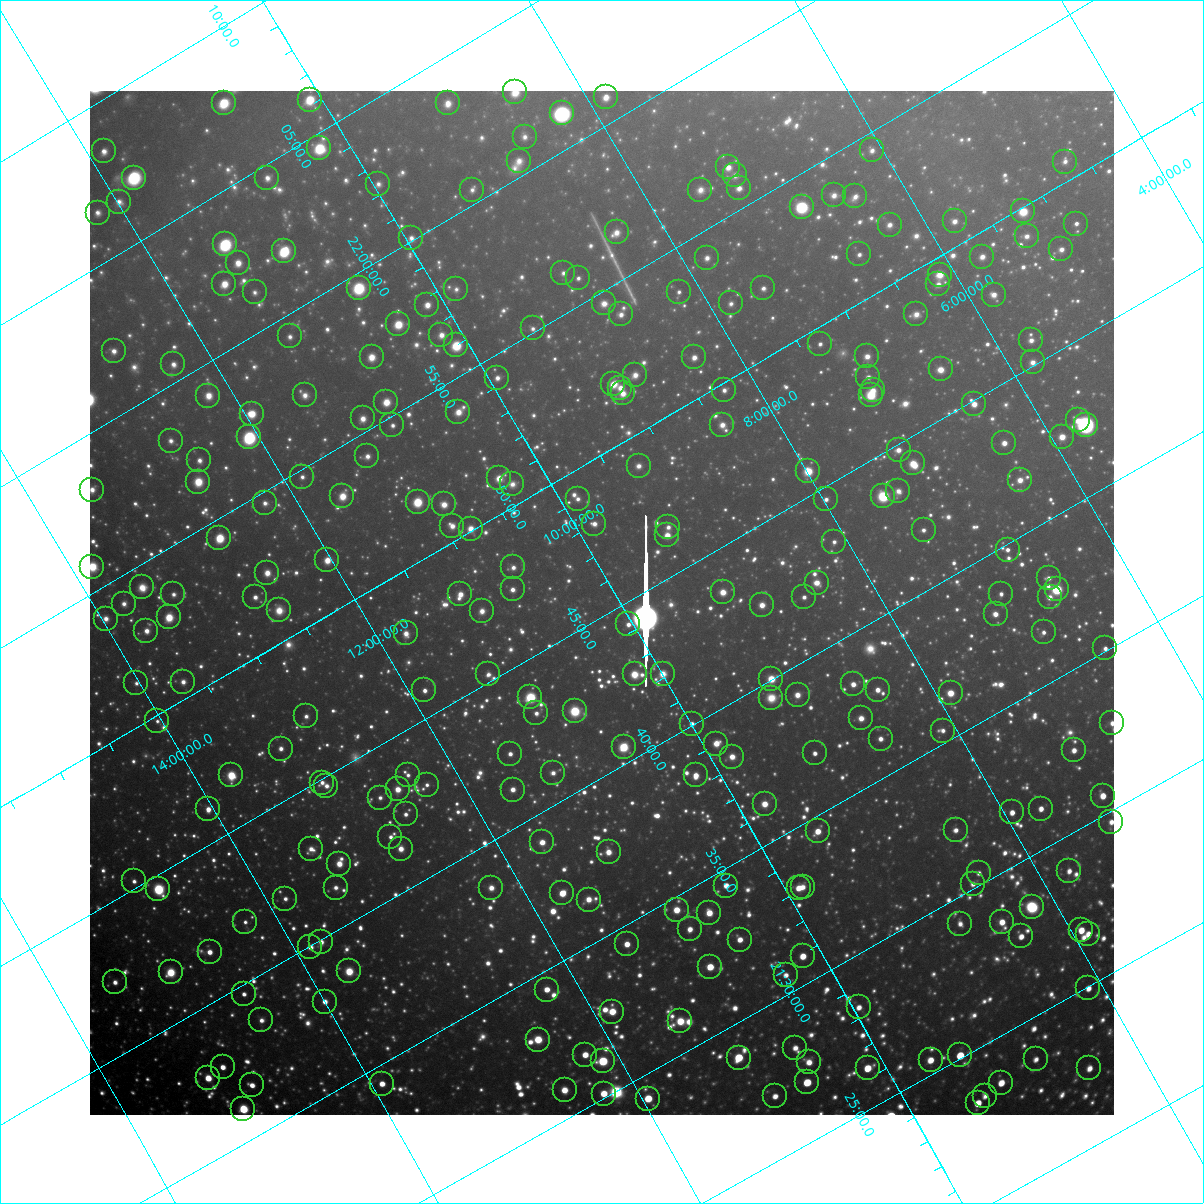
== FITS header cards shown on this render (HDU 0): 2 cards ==
NAXIS1  =                 1024 / Required FITS header
NAXIS2  =                 1024 / Required FITS header

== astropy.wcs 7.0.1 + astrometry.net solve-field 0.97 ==
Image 1024 x 1024 px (HDU 0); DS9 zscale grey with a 90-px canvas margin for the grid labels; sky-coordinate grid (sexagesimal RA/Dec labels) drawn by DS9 from the SOLVED WCS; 270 Tycho-2 reference stars matched to detected sources circled (green)
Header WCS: RA---TAN-SIP/DEC--TAN-SIP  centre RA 21:45:26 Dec +10:08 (326.36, +10.14 deg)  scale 31.7 arcsec/px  FOV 540.8' x 540.6'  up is +120 deg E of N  parity flipped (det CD > 0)
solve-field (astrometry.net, Tycho-2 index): VERIFIED the header's WCS against the Tycho-2 star catalogue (verified at 8 index scales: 11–297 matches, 0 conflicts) and refined it, rather than solving blind
Solved WCS: RA---TAN-SIP/DEC--TAN-SIP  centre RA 21:45:26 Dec +10:08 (326.36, +10.14 deg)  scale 31.7 arcsec/px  FOV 540.6' x 540.7'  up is +120 deg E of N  parity flipped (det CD > 0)
The solver's refit moves the header's centre by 2.1 arcsec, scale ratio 0.9997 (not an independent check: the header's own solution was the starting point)
Tycho-2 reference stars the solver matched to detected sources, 270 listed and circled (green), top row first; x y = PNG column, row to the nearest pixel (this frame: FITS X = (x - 90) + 1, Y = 1024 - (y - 91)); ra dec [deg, ICRS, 3 dp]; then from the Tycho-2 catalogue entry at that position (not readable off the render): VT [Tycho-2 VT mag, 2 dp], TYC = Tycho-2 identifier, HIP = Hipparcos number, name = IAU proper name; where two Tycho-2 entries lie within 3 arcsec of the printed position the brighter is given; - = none
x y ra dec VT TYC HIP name
515 92 330.663 +8.515 7.87 1135-27-1 - -
606 97 330.212 +7.852 7.99 1135-489-1 108663 -
310 100 331.544 +10.093 7.14 1140-1050-1 109117 -
224 103 331.914 +10.754 7.19 1140-823-1 109226 -
448 103 330.885 +9.071 8.43 1135-274-1 - -
562 113 330.288 +8.257 5.80 1135-877-1 108699 -
525 137 330.279 +8.644 8.92 1135-1052-1 108696 -
319 148 331.130 +10.240 7.03 1139-952-1 108963 -
872 150 328.604 +6.084 8.94 557-543-1 108130 -
104 151 332.098 +11.870 8.47 1144-1408-1 - -
519 161 330.122 +8.796 9.16 1135-402-1 - -
1065 162 327.656 +4.681 9.41 552-1295-1 - -
728 167 329.124 +7.242 8.54 557-409-1 - -
735 175 329.030 +7.228 9.31 557-67-1 - -
134 178 331.761 +11.768 7.04 1144-731-1 109181 -
267 178 331.142 +10.766 8.79 1139-896-1 - -
378 184 330.587 +9.959 9.34 1139-435-1 - -
739 188 328.917 +7.254 8.76 557-367-1 108239 -
472 190 330.115 +9.279 9.43 1135-394-1 108633 -
700 190 329.078 +7.554 9.29 1122-360-1 108286 -
834 195 328.434 +6.570 8.82 557-1163-1 - -
855 196 328.330 +6.415 9.07 557-1154-1 108038 -
119 202 331.643 +11.988 8.97 1144-1048-1 - -
802 207 328.491 +6.865 6.23 557-1205-1 108090 -
1023 211 327.464 +5.213 7.46 552-597-1 107764 -
98 213 331.658 +12.197 9.12 1144-950-1 109154 -
955 221 327.697 +5.774 8.46 556-1145-1 - -
1076 224 327.137 +4.868 9.06 552-1178-1 - -
890 225 327.961 +6.281 9.00 556-434-1 - -
617 232 329.133 +8.378 8.87 1122-558-1 - -
1027 236 327.261 +5.297 9.06 552-741-1 - -
411 238 330.025 +9.954 9.04 1139-1487-1 - -
225 244 330.829 +11.387 5.81 1143-506-1 108875 -
1061 249 327.006 +5.094 8.92 552-507-1 - -
284 251 330.506 +10.974 6.35 1139-756-1 108766 -
859 254 327.871 +6.641 9.18 556-883-1 - -
982 257 327.301 +5.723 8.78 556-1279-1 - -
707 258 328.531 +7.808 9.04 1122-270-1 - -
238 263 330.628 +11.371 8.12 1143-1366-1 108806 -
563 273 329.066 +8.963 9.42 1122-123-1 - -
940 275 327.357 +6.121 8.35 556-1339-1 - -
578 278 328.959 +8.872 9.29 1122-271-1 - -
224 284 330.530 +11.568 7.84 1143-1548-1 - -
938 284 327.289 +6.176 9.12 556-826-1 - -
359 288 329.882 +10.576 7.18 1139-929-1 108566 -
763 288 328.045 +7.516 9.13 1122-920-1 - -
456 289 329.428 +9.846 9.67 1139-821-1 - -
255 292 330.326 +11.381 9.50 1143-210-1 - -
679 292 328.398 +8.171 9.43 1122-1012-1 - -
994 295 326.963 +5.803 8.79 556-1033-1 - -
604 303 328.648 +8.792 8.92 1122-517-1 108143 -
731 303 328.074 +7.831 9.56 1122-1192-1 - -
427 305 329.441 +10.133 8.13 1139-161-1 108413 -
621 314 328.487 +8.711 8.75 1122-1459-1 - -
916 314 327.160 +6.475 9.03 556-798-1 - -
398 324 329.424 +10.440 7.34 1139-966-1 108408 -
533 328 328.779 +9.443 9.34 1126-1346-1 108187 -
441 335 329.145 +10.162 8.78 1126-1571-1 - -
290 336 329.826 +11.315 9.12 1143-602-1 - -
1031 340 326.449 +5.723 9.16 556-1133-1 - -
820 344 327.364 +7.334 9.25 556-154-1 - -
456 345 328.996 +10.097 7.17 1126-448-1 108263 -
114 351 330.524 +12.705 8.67 1143-619-1 108775 -
867 356 327.058 +7.032 8.69 556-232-1 107646 -
372 357 329.293 +10.790 8.23 1126-1585-1 - -
694 357 327.826 +8.347 8.61 1122-1390-1 107868 -
1033 362 326.275 +5.809 9.14 556-1374-1 - -
173 364 330.147 +12.316 8.98 1143-1525-1 - -
941 369 326.631 +6.535 7.87 556-959-1 - -
635 375 327.959 +8.873 8.94 1122-1065-1 - -
868 377 326.895 +7.117 9.24 556-927-1 - -
497 378 328.561 +9.930 8.85 1126-511-1 - -
613 384 327.986 +9.079 7.84 1122-901-1 107925 -
620 388 327.927 +9.042 8.41 1122-759-1 107902 -
724 390 327.438 +8.266 9.32 1121-1422-1 107754 -
873 390 326.771 +7.141 8.79 556-599-1 107559 -
623 393 327.871 +9.050 8.72 1122-865-1 - -
305 395 329.306 +11.466 8.99 1130-1729-1 108367 -
871 395 326.745 +7.175 7.76 556-38-1 107549 -
208 396 329.744 +12.194 8.32 1143-700-1 - -
386 402 328.881 +10.880 7.83 1126-16-1 108228 -
974 404 326.216 +6.433 8.14 555-962-1 - -
458 412 328.476 +10.380 8.40 1126-843-1 - -
252 414 329.406 +11.947 7.51 1143-1360-1 108396 -
363 418 328.861 +11.133 8.42 1126-988-1 - -
1078 420 325.633 +5.719 8.97 555-392-1 - -
392 425 328.673 +10.938 9.06 1126-1161-1 - -
722 425 327.183 +8.435 8.74 1121-640-1 - -
1086 425 325.564 +5.680 5.50 555-1663-1 107151 -
249 437 329.235 +12.076 5.54 1130-1972-1 108339 -
1062 437 325.577 +5.912 7.62 555-42-1 107153 -
171 441 329.570 +12.682 9.19 1143-89-1 - -
1004 443 325.785 +6.377 8.26 555-1244-1 - -
899 450 326.202 +7.209 8.37 555-43-1 - -
367 456 328.549 +11.266 9.03 1130-1398-1 - -
199 460 329.286 +12.554 9.19 1130-1806-1 - -
913 463 326.033 +7.158 7.49 555-887-1 - -
639 466 327.245 +9.253 9.14 1121-1093-1 107698 -
808 471 326.442 +7.988 7.33 1121-1547-1 107447 -
302 477 328.688 +11.853 9.33 1130-910-1 - -
499 478 327.781 +10.368 7.93 1126-1094-1 107858 -
1020 480 325.432 +6.421 8.47 555-1126-1 107107 -
198 482 329.127 +12.659 7.86 1130-1661-1 108307 -
512 484 327.674 +10.292 9.35 1126-794-1 - -
92 490 329.554 +13.494 8.59 1147-676-1 - -
898 491 325.888 +7.392 9.39 555-1089-1 - -
342 496 328.354 +11.634 7.92 1130-768-1 108051 -
883 496 325.916 +7.529 6.60 1121-1130-1 107271 -
578 499 327.266 +9.862 9.08 1125-1549-1 - -
826 499 326.146 +7.977 8.97 1121-1040-1 - -
418 502 327.966 +11.091 6.68 1126-413-1 107919 -
265 503 328.656 +12.253 9.21 1130-1130-1 - -
444 504 327.828 +10.902 8.34 1126-443-1 - -
594 524 326.999 +9.846 8.81 1125-2072-1 - -
452 526 327.624 +10.935 8.71 1126-185-1 107811 -
668 527 326.639 +9.299 9.28 1121-541-1 - -
471 529 327.521 +10.807 7.88 1126-200-1 107780 -
924 530 325.477 +7.372 9.24 555-717-1 107118 -
667 535 326.581 +9.342 7.67 1121-767-1 107495 -
219 538 328.592 +12.751 6.61 1130-233-1 108127 -
834 542 325.784 +8.103 9.27 1121-1170-1 - -
1008 550 324.954 +6.820 9.01 555-979-1 106962 -
327 560 327.928 +12.036 7.63 1130-1171-1 107903 -
92 567 328.956 +13.839 7.86 1134-801-1 108249 -
513 567 327.027 +10.656 8.98 1125-883-1 - -
267 573 328.105 +12.547 8.29 1130-1367-1 - -
1049 578 324.555 +6.633 9.43 555-29-1 - -
817 583 325.547 +8.415 8.53 1121-838-1 107146 -
142 587 328.565 +13.557 8.64 1134-1052-1 - -
513 589 326.860 +10.760 8.69 1125-1069-1 - -
1057 589 324.432 +6.618 6.18 555-1661-1 106783 -
723 592 325.893 +9.172 7.87 1121-1053-1 - -
173 594 328.367 +13.351 9.42 1134-1772-1 - -
460 594 327.059 +11.178 8.21 1125-214-1 107647 -
1001 594 324.645 +7.064 9.46 555-389-1 - -
255 597 327.971 +12.747 8.74 1130-61-1 - -
804 597 325.492 +8.575 9.15 1120-184-1 - -
1050 597 324.404 +6.710 9.47 555-121-1 - -
124 604 328.523 +13.767 9.10 1134-1030-1 - -
762 605 325.619 +8.931 8.31 1121-1005-1 107169 -
279 610 327.758 +12.626 8.82 1130-653-1 107848 -
482 611 326.832 +11.089 8.59 1125-836-1 - -
996 614 324.514 +7.195 8.65 555-129-1 - -
169 617 328.208 +13.489 7.47 1134-1169-1 108002 -
106 619 328.489 +13.969 9.00 1134-534-1 - -
628 624 326.068 +10.034 8.81 1125-2001-1 - -
146 631 328.207 +13.716 8.54 1134-1734-1 108001 -
1044 632 324.162 +6.910 9.36 554-1437-1 - -
406 633 327.003 +11.766 8.91 1129-1655-1 107628 -
1105 648 323.769 +6.513 9.09 554-1646-1 - -
488 674 326.312 +11.321 9.58 1129-445-1 - -
635 674 325.654 +10.208 7.59 1125-1349-1 107184 -
663 674 325.532 +9.992 8.47 1125-1426-1 - -
771 679 325.008 +9.185 6.99 1120-161-1 106981 -
183 682 327.642 +13.668 9.02 1134-1771-1 - -
136 683 327.845 +14.027 9.74 1134-828-1 - -
853 684 324.603 +8.585 8.25 1120-776-1 106841 -
424 690 326.475 +11.877 8.86 1129-1994-1 107461 -
878 690 324.451 +8.423 8.48 1120-1518-1 - -
951 693 324.105 +7.883 7.80 1120-1401-1 106677 -
798 695 324.768 +9.056 8.54 1120-523-1 - -
530 697 325.943 +11.101 7.31 1125-772-1 107280 -
771 698 324.861 +9.270 9.03 1120-327-1 - -
575 711 325.637 +10.824 6.03 1125-925-1 107173 -
536 713 325.793 +11.127 9.33 1125-1382-1 - -
306 716 326.812 +12.891 9.42 1129-124-1 - -
861 718 324.306 +8.674 8.67 1120-470-1 - -
157 721 327.453 +14.038 9.72 1134-1629-1 107759 -
1112 723 323.167 +6.786 9.30 554-1643-1 - -
692 724 325.015 +9.987 8.96 1124-904-1 - -
943 731 323.851 +8.105 9.49 1120-1326-1 - -
881 739 324.062 +8.616 9.05 1120-1110-1 106664 -
716 744 324.754 +9.888 7.96 1124-1088-1 106895 -
624 747 325.139 +10.612 7.03 1124-401-1 107028 -
281 749 326.676 +13.226 8.94 1133-839-1 - -
1074 750 323.124 +7.195 8.75 554-1335-1 106357 -
815 753 324.240 +9.181 8.97 1120-423-1 - -
510 754 325.597 +11.505 8.92 1129-433-1 - -
732 757 324.581 +9.826 8.42 1124-1552-1 - -
553 773 325.256 +11.263 9.32 1128-1642-1 107062 -
231 775 326.693 +13.720 6.70 1133-1901-1 107531 -
408 775 325.892 +12.377 9.68 1129-1368-1 - -
696 775 324.599 +10.185 8.07 1124-2040-1 106839 -
322 783 326.224 +13.062 9.02 1129-572-1 107375 -
427 785 325.731 +12.276 9.54 1129-1271-1 - -
326 786 326.177 +13.043 9.32 1129-1881-1 - -
398 789 325.827 +12.518 7.90 1129-1437-1 107246 -
513 790 325.308 +11.643 8.44 1128-960-1 - -
1103 796 322.650 +7.174 7.92 554-430-1 106195 -
380 798 325.842 +12.689 9.74 1129-466-1 - -
765 804 324.071 +9.785 7.94 1124-1296-1 106666 -
208 809 326.534 +14.043 8.27 1133-1356-1 - -
1041 809 322.820 +7.700 8.56 1119-807-1 - -
1012 812 322.917 +7.936 8.46 1119-251-1 - -
406 814 325.596 +12.567 9.25 1129-928-1 - -
1111 822 322.413 +7.223 9.19 541-1777-1 - -
956 830 323.028 +8.442 9.21 1119-1340-1 106330 -
818 831 323.624 +9.500 7.96 1124-1756-3 106519 -
390 837 325.489 +12.781 9.10 1128-713-1 - -
542 842 324.765 +11.650 8.32 1128-1656-1 106902 -
311 849 325.756 +13.439 9.38 1133-215-1 - -
401 849 325.349 +12.756 8.46 1128-607-1 107085 -
609 852 324.392 +11.187 8.31 1124-939-1 106760 -
339 864 325.511 +13.289 8.27 1132-1070-1 107131 -
1069 871 322.220 +7.757 8.79 1119-1083-1 106054 -
979 873 322.597 +8.454 9.37 1119-1126-1 - -
134 881 326.307 +14.920 9.40 1133-234-1 107401 -
973 884 322.538 +8.547 9.42 1119-762-1 - -
726 886 323.609 +10.435 8.15 1123-636-1 106516 -
803 887 323.260 +9.858 9.18 1123-178-1 106402 -
336 888 325.341 +13.420 9.35 1132-500-1 - -
491 888 324.638 +12.238 8.92 1128-1479-1 - -
799 888 323.270 +9.894 8.31 1123-544-1 - -
158 889 326.131 +14.772 6.02 1133-1258-1 107350 -
562 893 324.277 +11.719 7.25 1128-522-1 106725 -
285 899 325.482 +13.851 9.47 1132-1278-1 - -
589 900 324.113 +11.545 8.65 1128-384-1 - -
1032 907 322.103 +8.196 6.60 1119-873-1 106021 -
677 910 323.640 +10.919 7.97 1124-733-1 106526 -
709 913 323.472 +10.682 8.15 1123-1103-1 106471 -
245 922 325.482 +14.257 9.62 1132-1181-1 - -
1002 922 322.119 +8.489 8.72 1119-1471-1 - -
960 924 322.288 +8.816 9.33 1119-992-1 - -
690 929 323.432 +10.902 8.70 1123-299-1 106460 -
1081 930 321.712 +7.921 8.04 1119-975-1 105896 -
1088 934 321.654 +7.885 8.33 1106-1193-1 - -
1021 936 321.924 +8.405 8.61 1119-1477-1 105968 -
740 940 323.130 +10.565 8.51 1123-791-1 - -
321 942 324.981 +13.768 8.78 1132-426-1 - -
627 944 323.594 +11.448 8.37 1127-998-1 - -
310 947 324.987 +13.872 8.91 1132-1844-1 - -
210 952 325.407 +14.659 8.35 1132-1853-1 107099 -
803 956 322.724 +10.157 7.89 1123-394-1 106221 -
710 967 323.049 +10.911 7.21 1123-293-1 106337 -
349 971 324.624 +13.684 7.76 1132-1964-1 106850 -
171 972 325.424 +15.042 7.37 1665-1289-1 107105 -
786 975 322.653 +10.369 8.94 1123-490-1 - -
115 982 325.600 +15.505 9.14 1665-297-1 - -
1088 988 321.237 +8.117 8.61 1106-1220-1 - -
547 990 323.598 +12.257 8.11 1127-542-1 106513 -
244 994 324.922 +14.581 9.05 1132-1367-1 - -
325 1002 324.498 +14.000 8.97 1132-724-1 - -
859 1007 322.085 +9.951 8.73 1123-2179-1 - -
612 1012 323.135 +11.851 7.92 1127-1372-1 106361 -
261 1020 324.636 +14.561 9.51 1132-561-1 - -
680 1021 322.758 +11.374 8.22 1127-1262-1 106232 -
538 1040 323.246 +12.540 7.50 1127-793-1 106397 -
795 1048 322.049 +10.611 8.80 1123-1730-1 106005 -
585 1055 322.919 +12.245 8.31 1127-98-1 - -
960 1055 321.274 +9.384 7.44 1110-2259-1 105747 -
739 1058 322.220 +11.085 7.37 1123-2302-1 106053 -
1036 1059 320.918 +8.825 8.95 1106-532-1 - -
931 1060 321.366 +9.630 8.34 1110-1509-1 105785 -
603 1061 322.790 +12.137 6.09 1127-2451-1 106243 -
809 1062 321.878 +10.568 9.03 1123-2112-1 105958 -
223 1067 324.444 +15.058 8.33 1665-1661-1 106788 -
868 1068 321.575 +10.145 7.61 1110-1135-1 105847 -
1089 1068 320.619 +8.454 8.69 1106-1846-1 105538 -
208 1078 324.424 +15.216 7.54 1665-1497-1 106775 -
807 1082 321.728 +10.668 7.01 1123-1902-1 105902 -
1001 1083 320.886 +9.188 8.11 1106-85-1 - -
382 1084 323.597 +13.920 8.24 1131-1258-1 106512 -
252 1085 324.169 +14.913 8.47 1132-47-1 - -
565 1090 322.735 +12.555 8.61 1127-501-1 106222 -
604 1094 322.535 +12.271 7.68 1127-856-1 106157 -
775 1096 321.763 +10.973 8.78 1123-1840-1 - -
985 1096 320.854 +9.369 8.95 1106-57-1 - -
648 1099 322.300 +11.953 7.47 1127-2231-1 106075 -
978 1103 320.831 +9.453 7.76 1110-1975-1 105597 -
243 1109 324.021 +15.082 6.62 1665-1555-1 106643 -